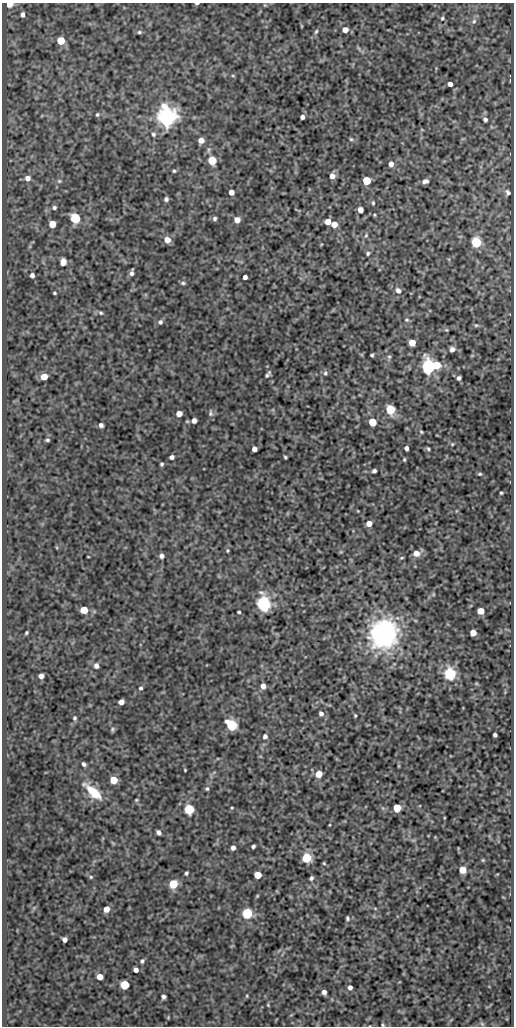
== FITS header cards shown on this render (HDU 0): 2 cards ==
NAXIS1  =                  512
NAXIS2  =                 1024

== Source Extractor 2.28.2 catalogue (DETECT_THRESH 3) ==
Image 512 x 1024 px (HDU 0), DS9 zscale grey, 1 PNG px = 1 image px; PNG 516 x 1028 px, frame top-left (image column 1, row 1024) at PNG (2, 3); no overlay
Background 136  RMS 0.67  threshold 2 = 3 sigma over >= 5 px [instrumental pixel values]
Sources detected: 154; all 154 listed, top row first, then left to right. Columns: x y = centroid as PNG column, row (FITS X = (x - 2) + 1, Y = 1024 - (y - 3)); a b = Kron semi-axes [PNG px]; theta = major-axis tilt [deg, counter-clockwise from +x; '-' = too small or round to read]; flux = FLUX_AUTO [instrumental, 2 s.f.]
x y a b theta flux
197 3 4 2 - 71
9 4 5 3 - 1900
265 5 4 4 - 42
22 14 5 4 - 180
442 18 5 4 - 60
474 21 8 6 73 120
345 30 5 4 - 420
316 31 7 4 63 81
139 32 5 4 - 73
61 41 5 5 - 1500
233 76 5 3 - 44
450 84 4 4 - 220
97 115 5 4 - 73
166 117 7 6 - 32000
302 117 4 4 - 150
485 119 6 5 - 130
153 134 6 6 - 97
351 139 6 5 - 66
201 140 5 5 - 390
212 160 5 5 - 2300
391 164 5 4 - 300
174 171 4 4 - 62
332 176 5 5 - 360
28 178 6 6 - 240
59 181 7 5 1 83
366 181 5 5 - 1700
425 181 6 4 12 160
231 192 5 4 - 310
508 192 8 6 -52 120
166 199 4 4 - 98
373 203 5 4 - 60
54 207 5 5 - 92
360 210 5 4 - 330
374 215 5 3 - 41
75 218 5 5 - 4700
215 218 5 5 - 99
237 220 5 5 - 420
328 221 5 5 - 590
52 224 5 5 - 840
334 224 5 5 - 590
366 235 7 4 63 79
167 240 5 5 - 500
476 242 6 5 - 3700
368 253 5 4 - 81
63 262 6 5 - 510
132 273 6 4 77 140
32 275 4 4 - 160
245 277 4 4 - 200
183 283 6 4 -1 76
398 290 7 6 - 200
55 293 3 3 - 58
101 313 6 5 - 74
407 320 6 5 - 68
160 322 6 5 - 110
476 325 6 5 - 79
446 330 5 4 - 50
412 343 5 5 - 840
452 349 6 5 - 220
372 355 3 3 - 64
389 357 6 5 - 80
436 365 6 5 - 1200
428 366 6 5 - 14000
325 373 7 6 - 98
268 374 9 4 52 100
44 377 5 5 - 700
459 378 4 4 - 120
390 409 6 5 - 3000
210 413 11 6 90 120
179 414 5 5 - 460
194 420 5 5 - 240
372 422 5 5 - 1400
101 425 4 4 - 150
421 432 4 3 - 51
47 440 4 4 - 79
452 444 4 4 - 46
406 448 4 4 - 150
254 449 4 4 - 270
428 449 4 3 - 68
172 457 4 4 - 170
285 457 3 3 - 58
404 459 3 3 - 49
162 464 4 3 - 75
374 471 4 3 - 100
480 474 5 4 - 64
501 493 3 3 - 54
358 511 4 2 - 32
369 524 5 5 - 400
227 551 5 3 - 50
416 553 7 6 - 410
162 556 5 5 - 160
88 557 3 2 - 29
402 558 4 3 - 46
433 594 6 3 -73 44
263 603 6 6 - 15000
84 610 5 5 - 960
481 611 5 5 - 730
239 612 3 3 - 68
375 632 13 11 -87 1300
26 633 4 3 - 58
473 633 5 5 - 600
384 634 24 19 76 7200
96 666 6 5 - 160
450 674 6 5 - 8900
41 676 5 5 - 220
476 683 6 3 -19 48
263 686 5 4 - 300
141 688 5 4 - 80
121 702 5 4 - 280
321 713 6 5 - 150
355 715 3 3 - 49
75 718 6 5 - 76
231 725 6 5 - 4800
112 729 6 5 - 72
495 735 4 4 - 110
265 736 6 6 - 150
84 764 4 3 - 110
185 770 3 2 - 38
319 774 5 5 - 630
114 780 5 5 - 1200
207 789 6 5 - 80
93 792 24 9 -42 1100
136 800 5 4 - 51
232 808 4 3 - 37
397 808 5 5 - 1100
189 809 5 5 - 3300
159 833 5 4 - 160
253 846 4 3 - 99
233 848 4 4 - 190
306 858 5 5 - 3500
483 860 4 4 - 44
324 863 4 3 - 46
463 870 5 5 - 1000
186 873 4 3 - 82
258 875 5 5 - 900
91 877 5 5 - 57
311 878 5 4 - 98
173 884 5 5 - 2100
257 896 5 4 - 44
375 908 6 4 -20 50
106 909 5 5 - 480
247 913 5 5 - 5400
347 918 6 4 89 75
65 939 4 4 - 210
142 961 5 4 - 94
136 970 4 4 - 230
100 977 5 5 - 520
125 985 5 5 - 2400
350 987 5 5 - 160
324 992 5 4 - 180
247 996 5 3 - 42
163 997 4 4 - 120
268 1005 4 2 - 41
482 1024 7 4 -45 67
383 1025 4 3 - 46
At the frame edge (FLAGS 8, measured only in part): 3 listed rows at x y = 197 3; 9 4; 383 1025